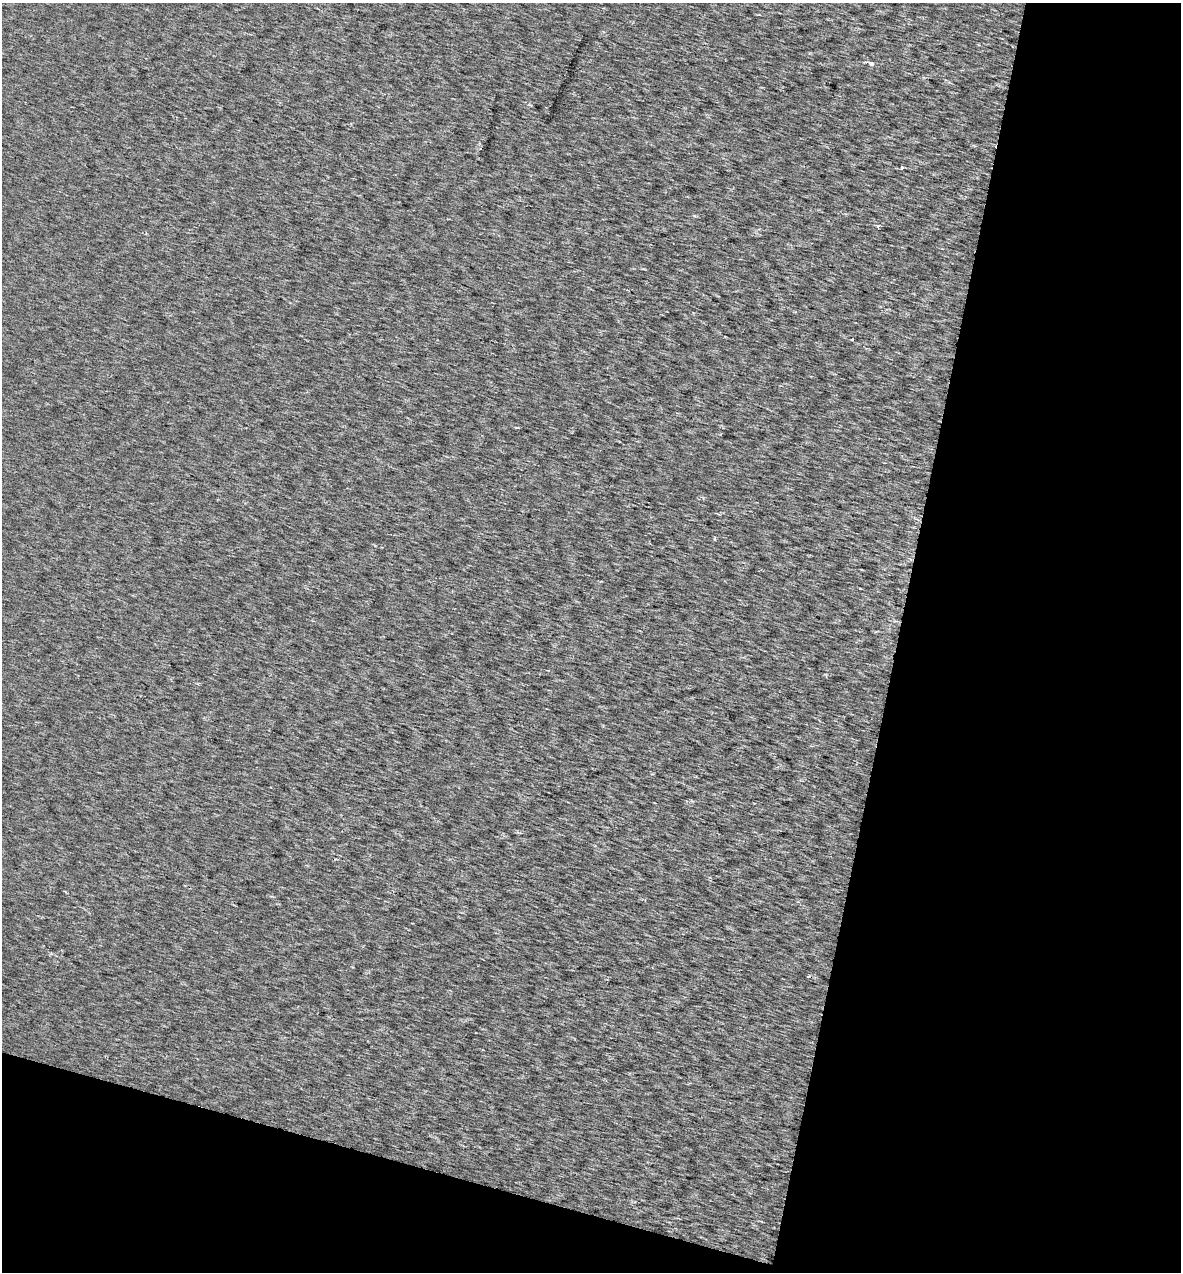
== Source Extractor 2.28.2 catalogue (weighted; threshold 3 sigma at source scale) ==
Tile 4 of 2 x 2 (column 2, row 2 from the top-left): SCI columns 1321-2499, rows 6-1275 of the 2625 x 2544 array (HDU 1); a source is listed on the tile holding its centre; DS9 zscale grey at full resolution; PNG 1183 x 1274 px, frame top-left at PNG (2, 3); no overlay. Shown black and unused: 30% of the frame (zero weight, under 2 of 3 exposures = <1% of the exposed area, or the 3 px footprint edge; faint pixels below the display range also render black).
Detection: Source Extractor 2.28.2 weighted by HDU 2 'WHT'; one run over the whole footprint, this tile lists its part. Background 0.00186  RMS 0.0067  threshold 0.03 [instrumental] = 3 sigma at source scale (4.5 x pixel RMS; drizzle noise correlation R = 1.50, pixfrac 1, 0.0396/0.0396 arcsec/px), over >= 5 px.
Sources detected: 5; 1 cosmic-ray / hot-pixel residue — not listed; the other 4 listed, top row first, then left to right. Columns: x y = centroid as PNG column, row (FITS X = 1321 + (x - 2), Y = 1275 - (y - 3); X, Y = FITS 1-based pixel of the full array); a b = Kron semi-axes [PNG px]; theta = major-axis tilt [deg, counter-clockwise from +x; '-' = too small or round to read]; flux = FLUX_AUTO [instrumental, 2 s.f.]
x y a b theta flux
871 63 6 4 -13 1.8
901 167 3 3 - 4.7
878 227 3 3 - 1.4
852 340 3 3 - 0.75